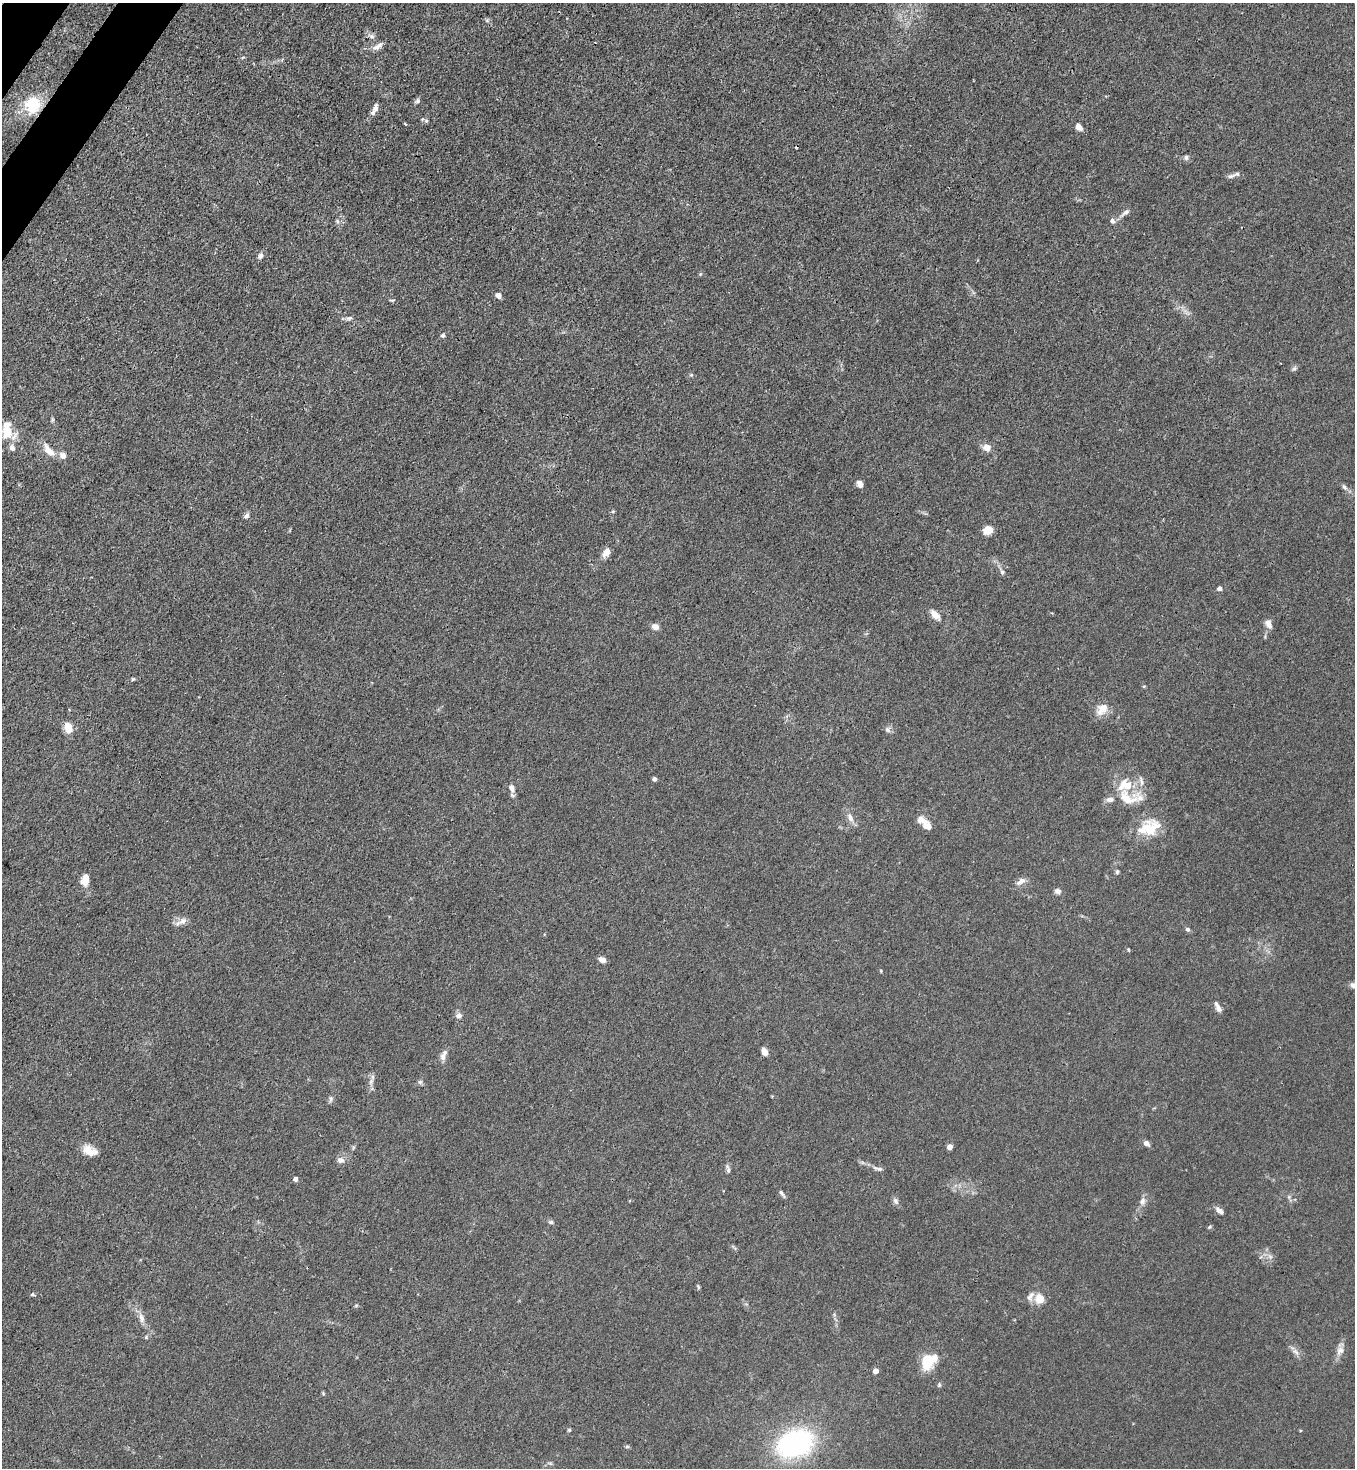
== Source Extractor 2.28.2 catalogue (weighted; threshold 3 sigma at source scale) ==
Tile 11 of 4 x 4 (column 3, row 3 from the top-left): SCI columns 2934-4286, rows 1527-2992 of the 6007 x 5984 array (HDU 1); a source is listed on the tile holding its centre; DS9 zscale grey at full resolution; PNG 1357 x 1470 px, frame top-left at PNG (2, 3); no overlay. Shown black and unused: <1% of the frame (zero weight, under 3 of 4 exposures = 7% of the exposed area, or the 3 px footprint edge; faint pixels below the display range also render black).
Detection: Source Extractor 2.28.2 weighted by HDU 2 'WHT'; one run over the whole footprint, this tile lists its part. Background 0.021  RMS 0.0028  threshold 0.0127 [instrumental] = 3 sigma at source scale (4.5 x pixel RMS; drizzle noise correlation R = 1.50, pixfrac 1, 0.05/0.05 arcsec/px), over >= 5 px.
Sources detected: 107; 1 cosmic-ray / hot-pixel residue — not listed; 9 inside a brighter listed object's ellipse — not listed separately; the other 97 listed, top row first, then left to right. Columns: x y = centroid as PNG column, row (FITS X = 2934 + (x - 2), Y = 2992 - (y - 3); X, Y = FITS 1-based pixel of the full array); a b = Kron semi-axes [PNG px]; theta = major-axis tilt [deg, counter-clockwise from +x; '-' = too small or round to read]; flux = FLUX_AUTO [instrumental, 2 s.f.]
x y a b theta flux
487 20 6 4 18 0.41
372 36 8 6 -22 0.8
378 46 15 6 34 1.5
418 101 7 6 - 0.59
33 105 20 18 70 9.6
376 108 11 6 80 1.1
426 121 5 5 - 0.46
405 124 3 2 - 0.28
1079 127 8 6 -46 1.6
1186 157 7 5 -89 0.61
1231 176 13 5 15 1
1125 212 13 6 36 1.1
337 221 6 4 -88 0.48
1112 221 8 6 -69 0.77
260 256 9 6 57 0.88
498 295 6 5 - 1.5
392 300 7 3 -5 0.32
349 318 10 5 18 0.77
443 335 5 5 - 0.57
1294 369 8 5 43 0.56
691 375 6 4 0 0.36
52 420 6 4 71 0.37
7 432 18 13 86 5.6
987 447 10 8 -14 2
49 450 19 8 -50 3
63 456 9 7 -46 1.6
860 484 8 7 - 1.3
1344 487 10 6 -53 0.78
613 511 6 4 19 0.31
246 516 7 5 47 0.92
988 530 7 6 - 4.8
606 552 12 7 57 2.2
1002 572 7 6 - 0.68
1219 588 5 4 - 1.3
935 615 13 7 -46 2.3
1269 624 13 8 -68 1.5
655 626 8 7 - 1.5
133 679 5 4 - 0.36
1144 686 5 3 - 0.25
1102 709 19 12 51 3.1
68 727 10 7 -72 4.5
887 729 7 5 -55 0.69
654 779 4 4 - 0.72
1141 782 11 5 -83 0.97
1127 785 18 12 -43 5.9
512 788 10 7 -65 1.5
1126 799 25 13 -57 5.3
1110 800 10 6 -1 1.1
850 818 12 7 -70 1.6
922 821 17 9 -28 2.1
1149 829 27 15 -78 5.7
1117 872 5 5 - 0.42
85 879 13 8 80 3.2
1021 881 14 7 33 1.5
1058 891 9 7 -18 0.94
182 921 11 8 37 1.6
1187 929 6 5 - 0.58
1128 950 5 3 - 0.3
602 960 8 5 -27 1.4
881 971 5 3 - 0.22
1353 985 10 7 -25 1.1
1219 1008 11 7 -54 1.1
459 1015 8 8 - 1.1
764 1052 7 5 -63 1.9
443 1056 15 7 68 1.5
372 1077 7 4 -89 0.64
420 1082 6 5 - 0.51
331 1099 8 5 72 0.64
1146 1143 8 6 -27 1
950 1147 4 4 - 2.2
89 1150 18 10 -22 3.3
340 1160 9 8 - 1.3
878 1168 16 5 -15 1
728 1170 6 5 - 0.59
295 1179 4 4 - 1.2
782 1193 13 4 -55 0.68
1289 1197 6 4 -47 0.5
896 1201 10 7 -66 0.88
1142 1201 10 7 71 1.3
1219 1211 10 6 -36 1.3
551 1222 6 5 - 0.5
1209 1227 5 4 - 0.35
1270 1256 7 4 -19 0.64
698 1287 8 3 -85 0.37
32 1294 5 5 - 0.41
1030 1296 15 7 62 1.5
1040 1299 5 5 - 12
141 1318 15 7 -74 1.7
146 1337 6 4 48 0.37
1340 1351 13 10 57 1.8
1296 1352 11 5 -44 1.1
929 1361 19 14 45 7.4
876 1371 4 4 - 2.4
939 1385 6 5 - 0.44
569 1430 5 5 - 0.36
795 1444 34 24 22 45
627 1446 6 4 1 0.38
Isophote crosses this tile's border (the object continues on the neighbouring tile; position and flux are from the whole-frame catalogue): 1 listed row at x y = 1353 985